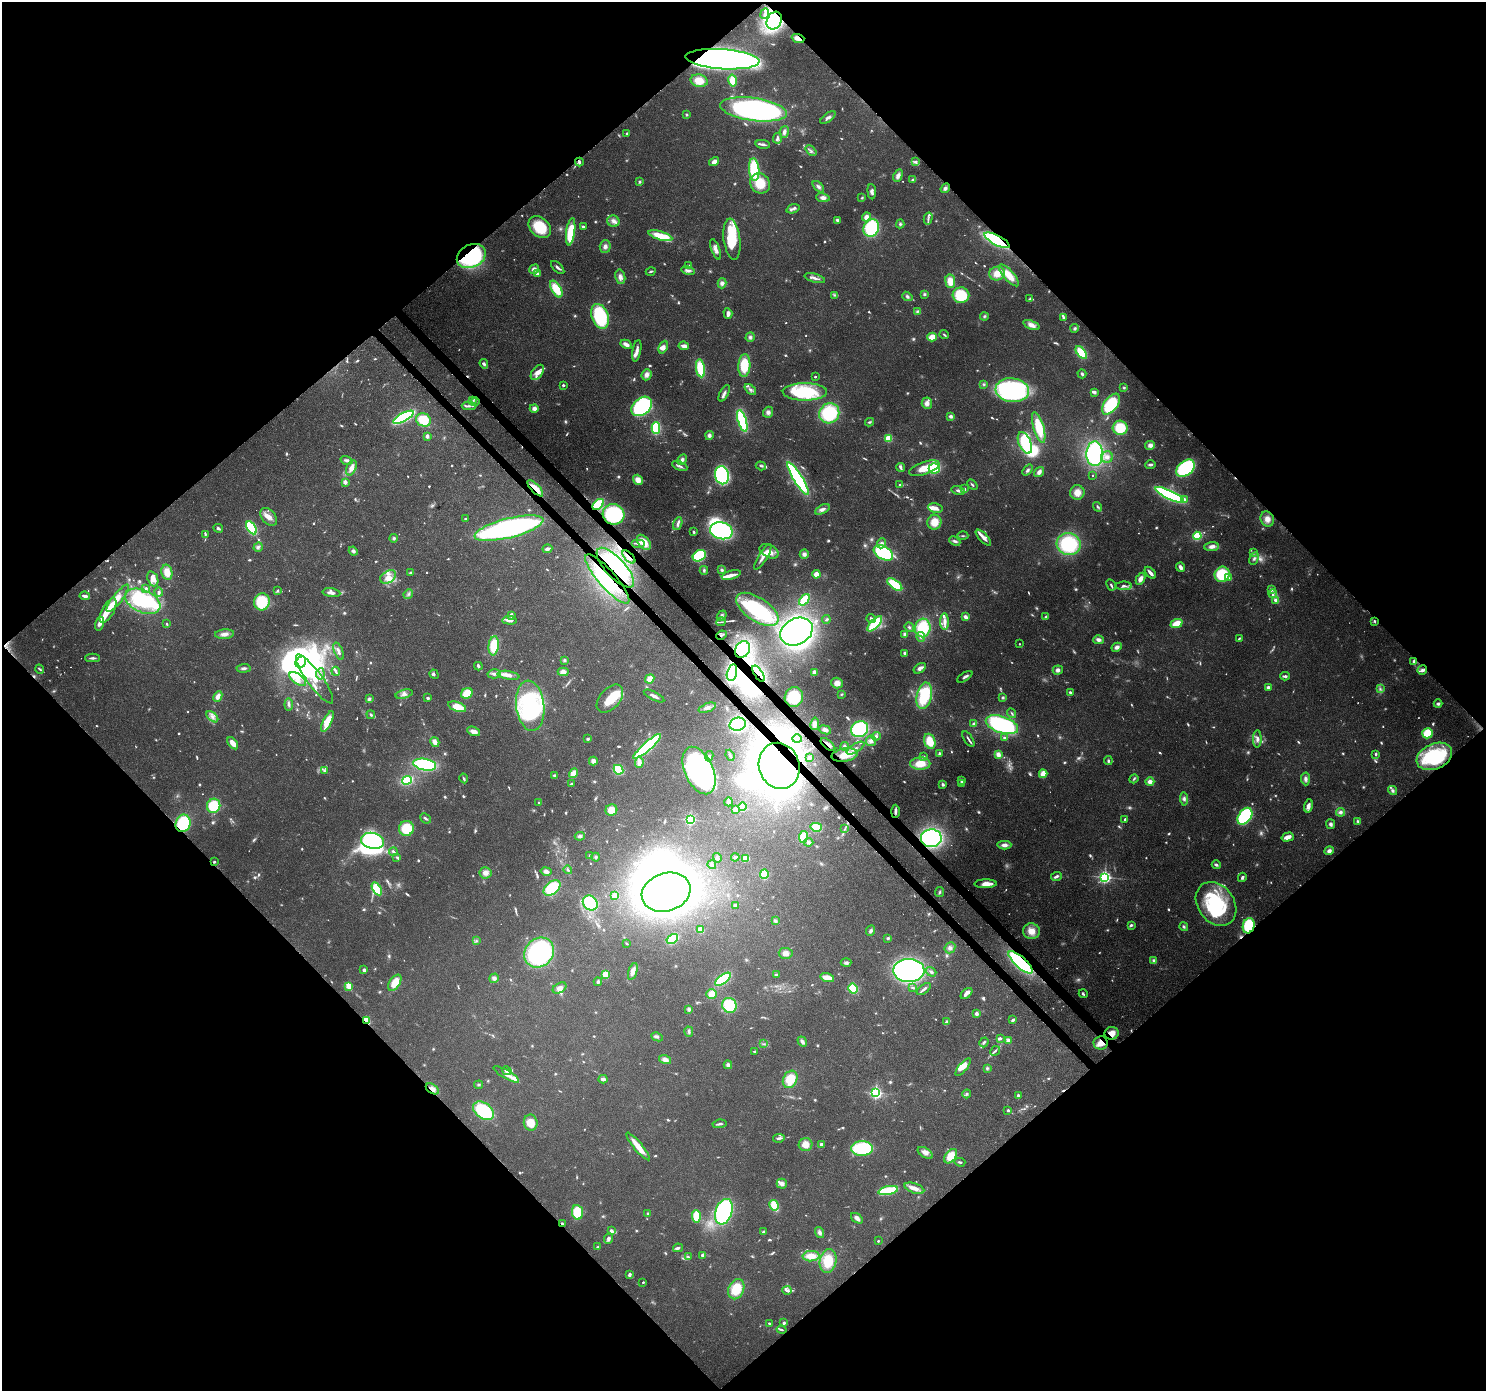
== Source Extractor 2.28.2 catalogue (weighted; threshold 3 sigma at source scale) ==
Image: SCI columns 90-6022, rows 231-5784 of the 6116 x 6076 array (HDU 1 of 3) = the unmasked area's bounding box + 8 px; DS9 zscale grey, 4 x 4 block average (1 PNG px = mean of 4 x 4 image px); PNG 1488 x 1393 px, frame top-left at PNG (2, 2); each listed source drawn as its Kron ellipse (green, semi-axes under 4 px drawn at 4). Shown black and unused: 51% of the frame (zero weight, under 3 of 4 exposures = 7% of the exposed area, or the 3 px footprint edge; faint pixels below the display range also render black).
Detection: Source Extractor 2.28.2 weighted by HDU 2 'WHT'. Background 0.124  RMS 0.0044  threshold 0.0196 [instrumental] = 3 sigma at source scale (4.5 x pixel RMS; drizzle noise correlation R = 1.50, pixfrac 1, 0.0396/0.0396 arcsec/px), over >= 5 px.
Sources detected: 1133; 86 too faint to see at this stretch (4 x 4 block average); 26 inside a brighter object's white glare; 8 cosmic-ray / hot-pixel residue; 2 long thin detections or spike segments (spike, bleed or trail) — neither listed nor drawn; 18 coinciding with a brighter row at this scale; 110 inside a brighter listed object's ellipse — not listed separately; of the other 883, all 500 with FLUX_AUTO >= 3.67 (the completeness limit of this list) listed and drawn (383 fainter detections not listed), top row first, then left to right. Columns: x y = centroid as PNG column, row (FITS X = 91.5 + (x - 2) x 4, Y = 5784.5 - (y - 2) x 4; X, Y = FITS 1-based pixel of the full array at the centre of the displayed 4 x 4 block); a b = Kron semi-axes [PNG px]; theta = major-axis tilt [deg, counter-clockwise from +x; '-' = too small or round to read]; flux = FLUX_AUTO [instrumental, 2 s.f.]
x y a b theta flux
765 14 5 3 - 8.2
774 21 9 7 59 480
798 38 6 3 -18 24
722 59 37 10 -4 1900
699 81 9 6 -11 49
733 81 6 4 -78 34
753 109 33 11 -8 880
686 115 3 3 - 4.1
828 118 9 3 37 9.8
784 132 6 4 76 9.5
627 133 3 2 - 5.1
777 138 5 2 - 5.6
763 144 7 2 -8 8.5
811 151 6 2 -43 6.1
916 161 3 2 - 3.8
579 162 4 2 - 6.6
714 162 5 3 - 16
754 169 11 5 -84 150
898 176 6 4 63 15
913 180 3 2 - 6.8
640 182 4 3 - 4.3
760 183 10 9 - 75
818 187 7 3 -45 9
945 188 5 4 - 8.8
872 192 8 4 -85 9.1
823 198 7 4 -10 14
862 198 3 2 - 4.2
793 209 7 3 15 7.8
866 217 4 4 - 21
928 219 6 2 76 7.6
837 220 2 2 - 8.5
613 221 6 5 - 13
900 224 4 3 - 4.8
540 227 13 9 -43 100
583 227 3 2 - 9.8
871 228 9 7 63 190
571 232 14 4 82 120
660 236 12 4 -17 76
732 239 20 8 -83 130
997 240 14 5 -28 350
605 246 6 5 - 12
716 249 11 4 -70 15
471 256 15 11 26 330
688 265 3 2 - 3.9
558 267 8 3 -43 7.9
534 269 5 4 - 13
688 270 7 3 -14 9.8
651 271 5 2 - 4.1
537 274 4 3 - 8.9
997 274 8 7 - 35
1009 275 14 5 -48 51
620 277 7 5 -77 15
815 278 10 3 -16 12
950 281 7 5 -81 37
722 283 5 4 - 11
556 289 9 4 -59 71
924 294 4 3 - 4.4
834 295 3 2 - 3.8
961 295 8 8 - 99
907 296 5 3 - 6.9
1030 299 4 3 - 4.6
917 311 4 3 - 4.5
728 313 5 3 - 13
600 316 13 8 -70 200
984 316 4 3 - 4.9
1063 318 2 2 - 7
1031 325 9 4 -22 21
1075 328 4 4 - 6.4
944 335 5 2 - 4.6
750 337 5 4 - 7.4
932 337 5 3 - 44
626 344 6 3 -29 18
684 346 5 2 - 24
663 347 6 4 66 14
637 351 11 3 80 15
1081 353 7 4 -53 91
484 364 5 3 - 6.6
744 365 11 6 86 97
700 368 9 4 -80 110
537 372 9 5 53 19
1082 374 4 3 - 5.6
647 375 6 5 - 15
815 377 2 2 - 9.4
984 384 3 3 - 4.3
563 385 2 2 - 7.2
1124 388 3 3 - 4
750 389 6 3 -42 8.5
1012 390 17 12 -7 580
805 392 22 8 0 200
1094 392 4 2 - 10
724 393 9 3 63 8.3
473 400 3 3 - 4.6
475 402 4 2 - 5.3
927 403 6 5 - 15
1111 404 12 6 53 190
469 406 7 3 0 7.6
642 406 11 8 39 450
534 408 4 4 - 13
768 412 5 5 - 11
829 413 10 9 - 180
951 416 4 3 - 7.9
403 417 11 4 29 260
423 420 7 6 - 93
742 421 11 4 -73 200
869 422 4 3 - 4.1
1039 427 16 5 -74 97
656 428 6 3 87 140
1120 428 7 7 - 83
709 435 4 4 - 9.8
427 436 2 2 - 38
888 438 2 2 - 190
1025 443 11 6 -68 110
1150 445 5 4 - 14
1095 454 12 8 89 350
1107 457 6 5 - 14
346 460 6 4 -16 9.3
682 460 6 4 60 10
1150 465 5 3 - 7
680 466 8 2 -24 8
761 466 5 3 - 5.5
900 467 4 2 - 9.6
351 468 8 5 65 21
924 468 16 6 18 54
934 468 5 5 - 100
1185 468 10 7 41 270
1028 470 6 3 51 7
1039 472 5 4 - 14
722 475 9 7 -81 300
1093 475 2 2 - 3.8
798 479 19 4 -58 400
638 480 5 4 - 25
345 482 2 2 - 49
900 485 3 2 - 4.6
972 485 6 2 -43 4.7
535 488 10 3 -46 42
964 489 2 2 - 6
958 491 7 3 -15 7.2
1077 492 7 7 - 30
1170 495 16 4 -25 460
1184 500 2 2 - 19
598 504 6 4 44 110
1097 507 5 3 - 5.2
935 508 7 5 -9 18
822 509 8 4 27 11
614 514 11 10 - 200
269 517 10 6 -48 23
465 519 3 2 - 4.2
1267 519 8 6 -63 21
934 522 7 7 - 46
678 524 6 3 68 11
218 528 5 3 - 6.7
251 528 7 4 -58 180
509 528 35 9 14 880
721 531 11 8 -12 350
694 532 3 2 - 4.5
205 534 3 2 - 4.8
963 536 5 2 - 3.7
1197 536 4 3 - 100
394 538 4 4 - 6
983 538 10 3 -47 23
955 541 6 3 -24 7.8
644 542 9 5 -50 45
638 543 7 2 0 8.4
881 543 5 4 - 9.9
1069 544 12 11 - 240
258 547 5 3 - 6.8
1212 547 7 4 5 16
547 549 5 2 - 14
353 551 5 4 - 8.4
769 551 10 6 -27 25
883 553 10 6 -31 380
1253 553 3 2 - 4.2
804 554 4 4 - 12
699 556 7 5 31 210
629 557 8 2 -45 6.4
763 557 15 4 58 20
1254 559 6 3 62 7.6
1180 567 4 3 - 14
615 568 25 10 -47 290
704 570 4 3 - 5.5
722 570 4 3 - 6
167 572 7 5 -77 37
411 572 3 3 - 5.6
1150 573 7 2 -48 15
816 574 4 4 - 21
1222 574 8 7 - 140
731 575 10 3 16 22
388 577 9 5 34 22
1228 578 4 2 - 4.4
153 579 8 5 -69 22
607 579 32 9 -49 160
1141 579 6 3 62 19
895 584 9 4 -36 110
1111 585 6 2 -63 5.9
1124 586 8 3 0 9.8
146 588 4 3 - 6.4
277 590 3 2 - 5.1
1272 590 4 3 - 4.7
159 592 4 3 - 6.1
331 593 9 3 -8 14
408 594 5 2 - 5.4
1273 594 4 3 - 6.7
85 596 5 2 - 12
118 598 17 4 51 32
804 600 6 3 51 120
143 601 19 11 -23 330
1276 601 4 2 - 15
262 602 8 8 - 120
757 609 24 11 -33 230
108 610 14 6 61 41
511 615 3 3 - 12
722 616 6 3 53 6.5
966 617 3 2 - 16
1046 617 4 3 - 6.1
826 619 4 2 - 3.8
871 619 5 3 - 7.7
510 620 7 3 -2 13
1374 621 3 2 - 4.7
721 622 4 2 - 3.7
944 622 8 4 -88 15
1176 623 6 3 23 46
100 624 7 3 72 14
167 624 2 2 - 4.6
875 624 10 4 46 140
909 627 5 3 - 5.3
923 628 9 7 82 130
796 632 17 13 28 750
224 634 9 4 5 18
905 634 4 3 - 6.9
722 635 5 2 - 6.7
921 637 5 4 - 9.8
1239 638 3 2 - 3.7
1099 640 5 4 - 12
1019 644 2 2 - 4.8
494 646 9 5 83 79
1117 647 5 4 - 13
742 650 9 7 56 330
339 651 9 3 -69 12
905 653 3 2 - 7.8
93 658 7 2 2 7.4
564 660 4 3 - 4.4
1413 661 3 2 - 7.5
301 662 6 5 - 640
478 666 4 2 - 9.7
244 668 7 3 6 7.7
920 668 7 4 34 13
39 669 4 2 - 4
1058 670 5 4 - 11
1422 670 5 4 - 8.7
336 671 4 2 - 6.5
563 672 5 4 - 17
814 672 4 3 - 12
732 673 8 5 78 310
320 674 5 2 - 5.4
434 674 5 3 - 4.5
494 674 7 4 -3 11
758 674 9 4 -56 22
508 675 11 4 -9 18
1285 676 5 2 - 8
965 677 8 2 33 8.8
298 679 10 5 -38 22
315 679 30 7 -54 63
650 679 5 4 - 26
837 683 6 5 - 21
1268 687 4 3 - 6.9
1380 689 3 2 - 4.7
1070 692 3 2 - 6.7
467 693 6 5 - 51
404 694 9 3 14 11
842 694 3 2 - 3.9
218 696 5 3 - 22
654 696 11 3 -27 12
924 696 13 7 78 170
794 697 10 9 - 90
428 698 3 3 - 5.4
1003 698 4 3 - 4.7
369 699 4 3 - 7.2
610 699 16 10 48 54
1438 704 4 3 - 7.3
289 705 6 3 -83 6
530 706 25 14 -83 320
457 707 9 4 -20 46
707 708 9 4 21 16
1012 713 5 2 - 4
371 715 4 3 - 4.7
212 717 7 3 -41 11
327 721 11 3 65 58
738 724 8 6 15 240
815 724 6 4 81 21
974 724 2 2 - 42
1002 725 17 8 -19 420
860 729 9 7 30 260
825 730 6 3 -23 11
474 731 7 4 -23 19
1427 733 5 5 - 71
876 736 4 4 - 7.7
1004 738 3 2 - 4.2
588 739 3 2 - 6.6
797 739 5 4 - 9.4
968 739 9 2 -58 6.9
1257 739 9 4 90 13
871 741 5 5 - 13
930 741 8 5 -71 67
435 742 5 3 - 17
233 743 7 4 -53 24
828 745 9 2 -40 13
647 746 18 3 42 430
844 746 4 3 - 5.3
855 748 10 2 32 9.8
939 753 4 3 - 4.1
1376 754 3 2 - 5.7
730 755 6 2 -69 4.5
845 755 13 6 9 49
998 755 2 2 - 38
709 756 5 4 - 8.3
1434 756 18 12 24 200
923 757 4 4 - 7.3
809 758 2 2 - 4.3
593 761 4 4 - 12
1108 761 4 2 - 5
639 762 6 4 83 16
920 764 10 6 1 50
425 765 11 5 -10 250
779 766 23 20 -70 1400
619 770 5 3 - 120
699 770 25 14 -66 470
324 771 3 3 - 3.8
574 773 5 4 - 32
1043 774 4 3 - 39
555 775 4 3 - 5
464 778 5 2 - 4.3
1134 779 5 2 - 4.5
1305 779 6 4 -86 11
407 780 5 3 - 160
961 780 4 2 - 8.3
1150 782 4 4 - 15
961 783 3 3 - 4.3
572 784 4 3 - 3.9
943 784 4 3 - 6.4
1392 790 5 4 - 7.5
1184 799 7 4 -85 9.6
539 802 2 2 - 4.6
729 802 4 4 - 9.3
214 806 7 6 - 100
1308 806 7 4 76 18
742 807 4 3 - 48
735 809 3 3 - 24
611 810 6 5 - 38
895 811 7 3 88 9.2
1340 812 4 4 - 11
1245 816 9 6 55 250
426 818 6 3 -41 5.3
690 819 2 2 - 500
1125 819 3 2 - 4.7
1357 821 4 3 - 4.7
183 823 9 7 70 170
1330 824 5 4 - 7.8
816 827 5 4 - 52
406 828 7 7 - 82
845 828 4 2 - 3.7
580 836 5 3 - 7.3
803 837 6 4 82 67
1288 837 6 3 16 26
931 838 10 9 - 430
373 841 11 8 -11 390
809 842 4 4 - 8.6
1004 845 7 4 1 15
1329 851 5 4 - 12
393 852 4 2 - 8
590 856 2 2 - 16
397 857 3 2 - 4
596 857 4 3 - 4.3
735 857 4 3 - 5.4
717 858 5 3 - 8.6
746 858 4 3 - 34
214 862 2 2 - 11
712 865 4 4 - 6.9
1216 865 4 3 - 6.2
568 870 4 3 - 4.4
546 871 5 4 - 9.8
485 873 6 5 - 17
764 874 5 3 - 100
1056 876 5 2 - 10
1105 877 2 2 - 770
1242 877 4 3 - 7
986 884 11 3 1 31
552 888 10 6 39 120
377 889 7 4 -60 100
666 892 25 19 18 1300
939 892 5 3 - 5.1
614 896 4 3 - 14
590 903 8 6 -44 160
1216 904 24 18 -53 230
735 905 3 3 - 6
775 921 4 3 - 5.2
1131 925 4 3 - 5.5
1249 926 8 6 74 120
1184 927 4 3 - 5.3
701 930 3 3 - 43
871 931 5 3 - 7.1
1031 931 8 8 - 36
888 938 3 3 - 4.7
672 939 6 3 32 140
476 941 3 3 - 3.7
627 944 2 2 - 5
950 948 6 5 - 10
539 953 16 14 45 530
786 953 7 5 -5 17
1154 960 3 3 - 8.8
846 962 5 3 - 7
1021 962 15 5 -42 330
364 970 3 3 - 7.5
909 970 15 11 1 780
633 971 9 4 72 20
931 972 5 3 - 7
776 974 3 2 - 6.8
606 975 3 3 - 56
494 978 5 4 - 9.7
827 978 7 3 -15 31
723 979 9 4 38 140
598 982 4 3 - 5.9
395 983 9 5 56 55
349 986 3 2 - 100
560 988 7 5 30 15
913 988 4 2 - 4.4
853 989 5 4 - 89
924 989 8 2 38 11
967 993 7 3 41 18
712 994 5 5 - 30
1083 994 4 2 - 6
729 1005 7 7 - 120
689 1009 4 4 - 6.8
976 1014 2 2 - 39
1013 1020 3 2 - 9.4
367 1021 4 2 - 53
946 1022 3 2 - 7.1
689 1032 5 3 - 6.5
1112 1033 7 6 - 31
657 1037 6 3 -27 6.4
1000 1038 4 3 - 5.7
802 1041 5 4 - 8.6
1008 1041 4 3 - 12
984 1042 5 3 - 5.8
1101 1043 7 6 - 30
764 1044 3 3 - 3.8
754 1051 3 2 - 3.7
995 1051 5 2 - 5.1
665 1060 6 4 -17 14
728 1065 4 4 - 9.6
963 1067 11 3 51 27
987 1068 4 3 - 4
507 1071 5 3 - 13
506 1074 14 2 -30 22
603 1079 4 2 - 12
790 1079 9 7 62 78
479 1085 4 2 - 3.8
432 1089 7 4 -32 15
876 1093 2 2 - 590
967 1094 4 3 - 5.4
1018 1096 2 2 - 11
1008 1110 2 2 - 19
484 1111 11 7 -37 200
531 1123 8 7 - 44
720 1124 7 2 9 8.3
779 1138 6 2 8 9.8
821 1144 4 3 - 6.7
806 1145 7 6 - 31
638 1146 17 3 -50 46
862 1148 11 7 0 170
925 1153 8 4 -32 18
951 1156 8 5 53 52
960 1162 5 2 - 4.4
782 1184 5 5 - 12
914 1188 10 5 -19 21
888 1191 10 3 12 210
774 1205 5 4 - 49
577 1212 7 5 -83 120
724 1212 13 8 71 390
648 1214 3 3 - 4.5
696 1216 6 3 -86 78
857 1218 7 4 -36 14
562 1224 3 2 - 4.7
611 1231 3 2 - 10
763 1232 3 3 - 5.8
820 1232 6 4 -72 10
609 1238 5 4 - 7.8
878 1241 2 2 - 4.9
598 1247 3 2 - 4.3
678 1248 5 2 - 9.3
702 1255 3 3 - 4.7
811 1256 8 5 3 36
688 1257 3 3 - 4.3
828 1261 12 8 77 87
629 1274 4 3 - 7.8
643 1282 2 2 - 6.6
736 1289 10 7 66 79
787 1290 5 3 - 6.3
769 1323 4 2 - 3.9
784 1323 3 3 - 5.5
781 1330 5 2 - 4.1
Overlapping masked pixels (flux is a lower limit): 31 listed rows (the first 20) at x y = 774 21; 798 38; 722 59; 579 162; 997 240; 471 256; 535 488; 598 504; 614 514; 629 557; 615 568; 607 579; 1374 621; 722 635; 742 650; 732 673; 758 674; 738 724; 828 745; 1434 756